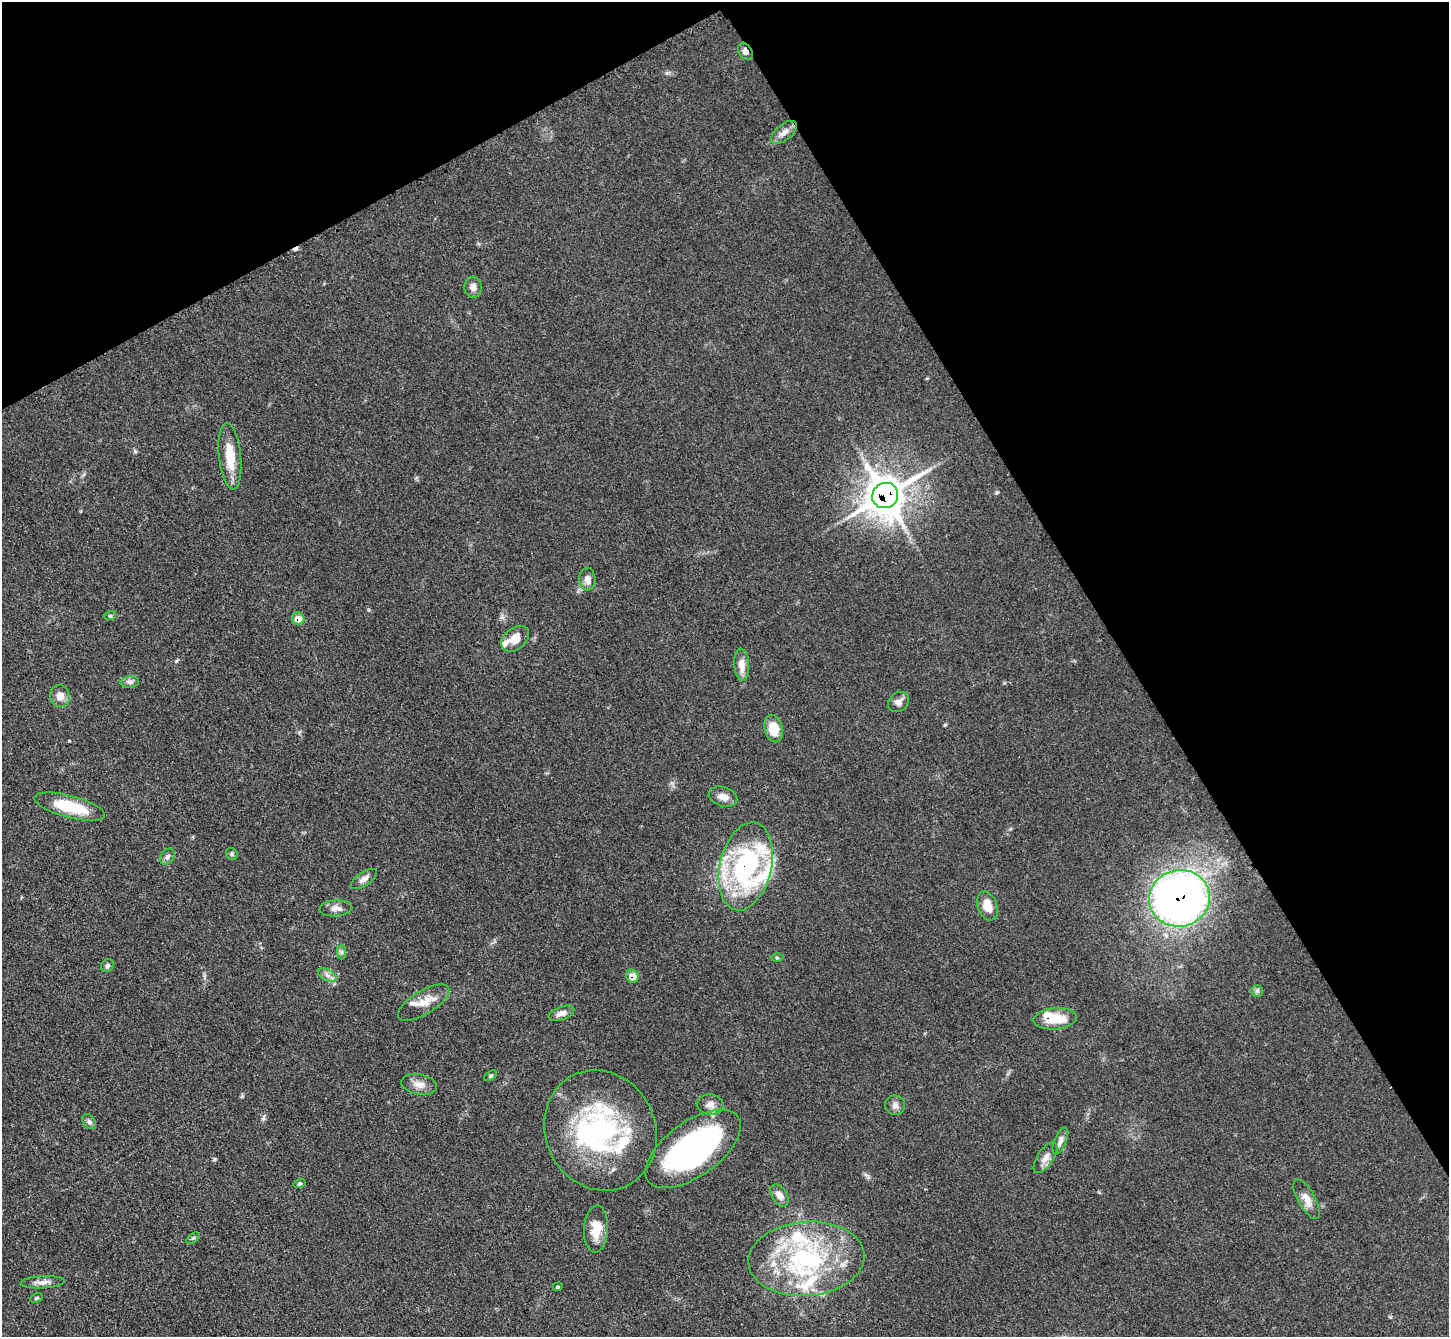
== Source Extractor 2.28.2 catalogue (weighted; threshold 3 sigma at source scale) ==
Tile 3 of 4 x 4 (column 3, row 1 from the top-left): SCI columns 2911-4357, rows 4312-5646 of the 5823 x 5815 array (HDU 1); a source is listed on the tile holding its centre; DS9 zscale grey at full resolution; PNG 1451 x 1339 px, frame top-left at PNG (2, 2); each listed source drawn as its Kron ellipse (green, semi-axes under 4 px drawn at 4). Shown black and unused: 30% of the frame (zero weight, under 3 of 4 exposures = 2% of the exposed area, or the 3 px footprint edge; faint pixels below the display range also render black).
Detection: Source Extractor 2.28.2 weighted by HDU 2 'WHT'; one run over the whole footprint, this tile lists its part. Background 0.0654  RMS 0.0057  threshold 0.0258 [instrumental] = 3 sigma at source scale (4.5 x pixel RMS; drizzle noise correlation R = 1.50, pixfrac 1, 0.05/0.05 arcsec/px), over >= 5 px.
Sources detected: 62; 3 inside a brighter object's white glare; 1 cosmic-ray / hot-pixel residue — neither listed nor drawn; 8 inside a brighter listed object's ellipse — not listed separately; the other 50 listed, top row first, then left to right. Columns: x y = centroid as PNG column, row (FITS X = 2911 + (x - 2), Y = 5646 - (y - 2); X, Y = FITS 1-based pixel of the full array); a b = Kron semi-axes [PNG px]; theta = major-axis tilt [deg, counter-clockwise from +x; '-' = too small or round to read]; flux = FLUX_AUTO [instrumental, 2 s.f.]
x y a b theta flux
745 51 9 6 -60 2.8
784 132 15 8 39 4.2
473 287 10 8 -87 3.1
230 456 33 11 -84 14
885 496 13 12 - 1300
587 579 11 8 -87 3.9
110 616 6 3 18 0.76
298 619 6 6 - 6.2
515 639 15 10 41 7
742 665 16 7 -86 6.1
130 682 9 5 6 1.8
60 696 11 9 -72 5.1
899 702 11 9 43 3.2
774 729 14 9 -76 12
723 797 14 9 -16 4.6
70 807 36 11 -15 25
232 854 6 5 - 1
167 857 9 6 52 1.8
746 866 45 26 77 96
364 879 15 6 34 3
1179 898 30 28 14 350
987 906 15 9 -70 8
336 908 16 8 4 3.7
342 952 7 4 -89 1.2
777 958 6 4 1 0.82
107 966 7 6 - 1.4
327 975 10 5 -27 2.5
633 976 7 6 - 5.6
1257 991 6 6 - 1.2
424 1002 29 12 31 8.3
561 1013 13 6 20 3.4
1055 1019 21 10 5 15
490 1076 7 4 31 0.85
419 1084 18 10 -11 5.1
710 1104 13 10 -4 4.4
895 1105 10 10 - 2.6
89 1122 8 6 -50 1.5
600 1130 61 55 -63 100
1060 1141 14 6 67 2.7
693 1149 55 27 36 150
1045 1158 17 8 56 4.2
299 1183 6 4 18 0.77
779 1195 12 7 -58 3.1
1307 1199 22 8 -61 5.5
596 1229 23 12 87 11
193 1238 7 4 36 0.96
806 1259 58 37 5 89
42 1282 22 6 3 3.8
558 1287 5 4 - 0.68
36 1298 6 4 27 0.83
Overlapping masked pixels (flux is a lower limit): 7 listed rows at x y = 745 51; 885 496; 298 619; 746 866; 1179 898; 633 976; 1055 1019
Unlisted compact peaks at least as high as the median listed source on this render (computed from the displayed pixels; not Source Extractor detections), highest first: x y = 135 451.